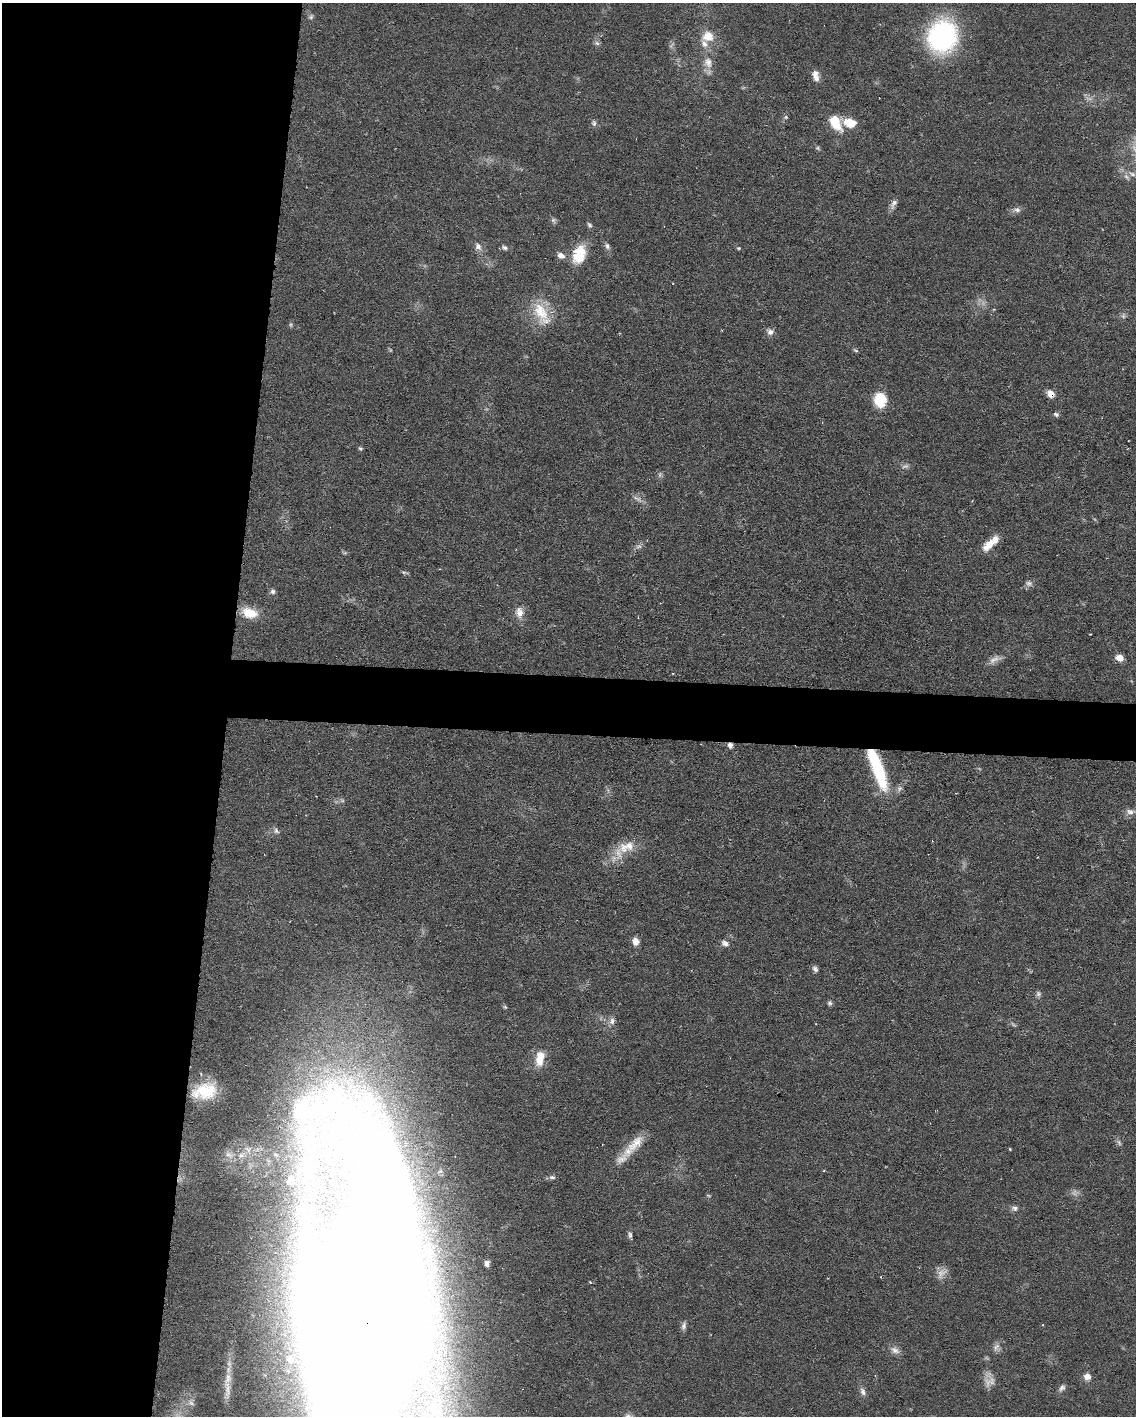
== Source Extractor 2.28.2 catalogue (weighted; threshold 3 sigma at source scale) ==
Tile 5 of 4 x 3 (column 1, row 2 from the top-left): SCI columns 1-1134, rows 1630-3043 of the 4538 x 4560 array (HDU 1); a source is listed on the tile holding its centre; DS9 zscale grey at full resolution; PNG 1138 x 1418 px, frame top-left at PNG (2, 3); no overlay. Shown black and unused: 23% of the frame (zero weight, under 3 of 6 exposures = <1% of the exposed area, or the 3 px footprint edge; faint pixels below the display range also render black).
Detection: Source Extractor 2.28.2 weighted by HDU 2 'WHT'; one run over the whole footprint, this tile lists its part. Background 0.106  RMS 0.0054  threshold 0.022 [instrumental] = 3 sigma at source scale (4.09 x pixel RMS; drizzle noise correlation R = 1.36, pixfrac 0.8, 0.05/0.05 arcsec/px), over >= 5 px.
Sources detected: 83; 11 too faint to see at this stretch — not listed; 4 inside a brighter listed object's ellipse — not listed separately; the other 68 listed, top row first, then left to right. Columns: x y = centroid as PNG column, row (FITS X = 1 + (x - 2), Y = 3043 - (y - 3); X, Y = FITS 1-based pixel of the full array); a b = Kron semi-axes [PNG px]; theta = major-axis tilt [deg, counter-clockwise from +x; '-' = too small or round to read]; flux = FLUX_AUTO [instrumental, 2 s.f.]
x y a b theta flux
708 36 14 13 - 7.7
942 36 28 24 73 90
597 43 7 5 -43 1.3
708 62 16 12 -80 5.4
815 75 14 7 -76 3.5
835 122 22 12 -60 11
594 123 8 6 -78 1.4
849 123 13 9 -18 10
818 148 7 5 -22 0.79
1132 174 11 6 -21 2.6
893 204 15 7 64 2.4
1017 210 10 7 -10 2
553 220 7 6 - 1.2
589 225 8 5 -52 1
478 246 11 8 -56 2.6
607 246 9 5 -82 1.6
505 248 8 6 -25 1.4
738 248 5 4 - 0.59
579 254 20 13 71 17
561 255 11 7 -27 2.9
541 311 32 18 -65 16
1123 316 6 6 - 1.2
770 332 8 8 - 2.2
855 350 8 4 -27 0.74
1051 394 8 7 - 4.5
880 400 14 12 -90 16
1056 414 7 5 -25 1.1
360 448 6 4 -13 0.72
660 475 7 4 89 1
637 498 13 3 -24 1.6
988 546 19 11 44 6.4
1029 583 9 7 5 1.9
273 591 7 6 - 1.3
519 612 15 10 -84 4.7
249 613 20 12 -15 10
1090 634 3 2 - 0.41
1119 658 9 7 -18 3.8
730 745 7 6 - 1.9
878 769 50 12 -69 38
1130 812 11 8 -6 2.7
276 831 9 6 -57 1.5
624 847 17 13 -82 8.3
635 941 8 7 - 3.7
725 943 10 7 -17 2.2
815 969 8 6 -49 1.5
1038 994 8 6 77 1.3
830 1003 6 6 - 1
505 1007 7 4 -44 0.69
612 1021 9 7 85 2.2
540 1058 20 11 81 8.5
205 1091 29 18 12 20
635 1144 30 12 47 10
229 1155 14 7 -25 3.4
241 1155 8 7 - 2.1
552 1177 9 5 -1 1.3
290 1179 10 7 64 2.8
1014 1208 9 7 -14 1.8
630 1234 8 5 -79 1.3
487 1263 8 6 84 1.8
363 1318 233 71 88 5700
684 1325 11 6 77 1.8
996 1347 12 8 60 2.4
895 1350 13 8 -27 2.9
1087 1376 9 8 - 3
1062 1388 9 7 44 1.7
227 1389 33 7 -88 7.1
863 1392 12 6 -70 2.1
191 1403 10 6 -22 1.9
Overlapping masked pixels (flux is a lower limit): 4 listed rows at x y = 1051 394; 730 745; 878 769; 363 1318
Isophote crosses this tile's border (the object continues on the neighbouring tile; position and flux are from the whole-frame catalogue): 2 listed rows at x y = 942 36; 363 1318